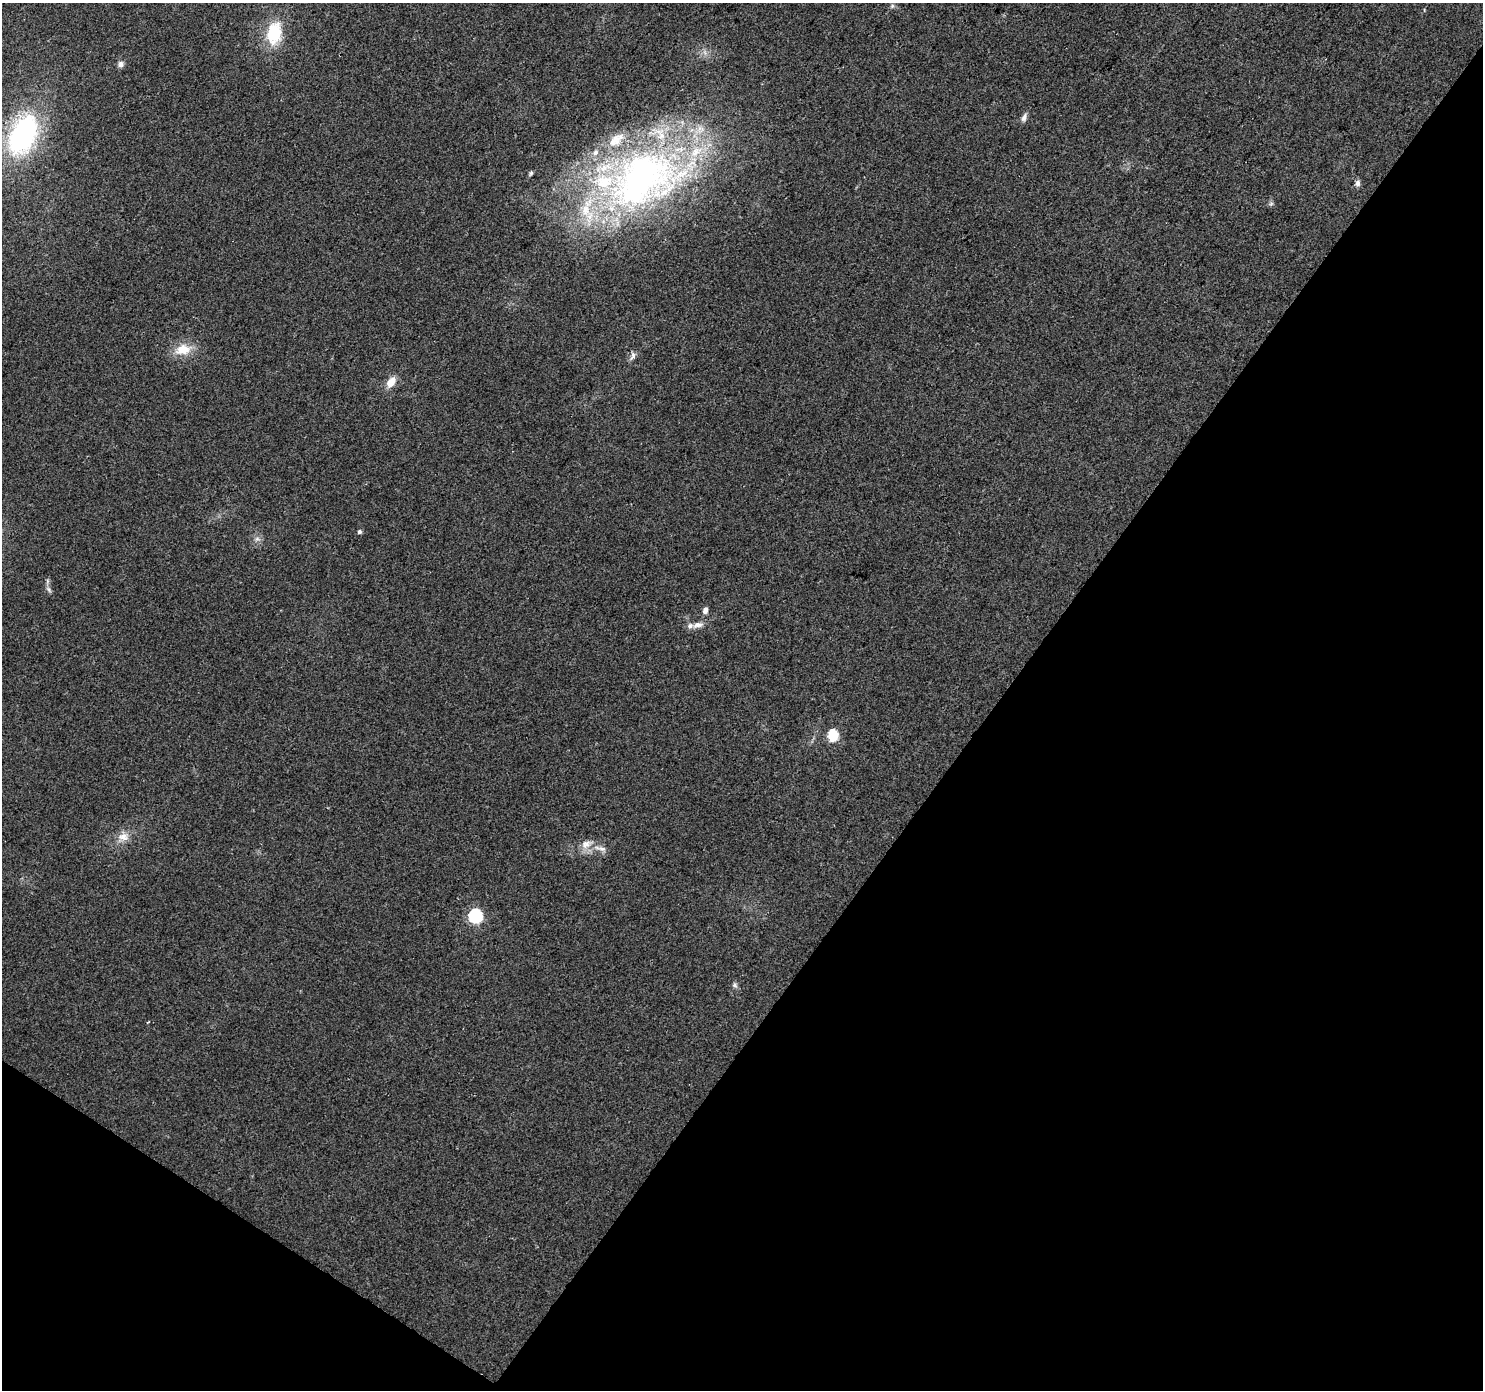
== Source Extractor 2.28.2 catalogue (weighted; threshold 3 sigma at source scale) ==
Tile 15 of 4 x 4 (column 3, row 4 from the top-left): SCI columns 2964-4444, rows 184-1571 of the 5931 x 5985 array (HDU 1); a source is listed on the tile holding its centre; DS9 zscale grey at full resolution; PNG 1485 x 1392 px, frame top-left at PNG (2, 3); no overlay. Shown black and unused: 37% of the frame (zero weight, under 2 of 3 exposures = <1% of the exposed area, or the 3 px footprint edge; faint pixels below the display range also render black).
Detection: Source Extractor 2.28.2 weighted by HDU 2 'WHT'; one run over the whole footprint, this tile lists its part. Background 0.0505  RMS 0.0082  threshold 0.0368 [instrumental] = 3 sigma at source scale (4.5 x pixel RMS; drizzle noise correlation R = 1.50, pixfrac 1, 0.0396/0.0396 arcsec/px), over >= 5 px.
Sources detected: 30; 6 inside a brighter listed object's ellipse — not listed separately; the other 24 listed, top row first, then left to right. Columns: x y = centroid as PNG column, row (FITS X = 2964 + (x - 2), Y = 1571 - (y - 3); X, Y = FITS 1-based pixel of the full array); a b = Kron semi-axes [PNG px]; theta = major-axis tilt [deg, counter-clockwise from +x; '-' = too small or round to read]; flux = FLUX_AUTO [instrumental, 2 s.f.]
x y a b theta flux
892 6 6 4 47 1.4
274 33 30 19 81 35
121 64 8 7 - 3.2
1024 118 11 6 70 3.2
23 135 42 25 66 150
531 173 6 4 74 1.4
643 179 113 73 28 410
1357 183 8 6 79 3.1
1271 204 6 4 19 1.3
183 350 22 14 14 16
633 356 12 6 75 3.3
391 382 14 8 56 9.6
359 532 5 5 - 1.9
257 539 7 5 29 2.5
49 589 10 5 -49 2.3
705 610 7 5 72 3.8
698 625 16 7 13 5.5
833 736 6 5 - 62
123 837 16 11 -9 8.6
586 844 18 10 23 8.8
601 848 20 6 -13 5.6
475 916 7 6 - 140
735 985 8 6 -61 2.1
148 1022 4 2 - 0.78